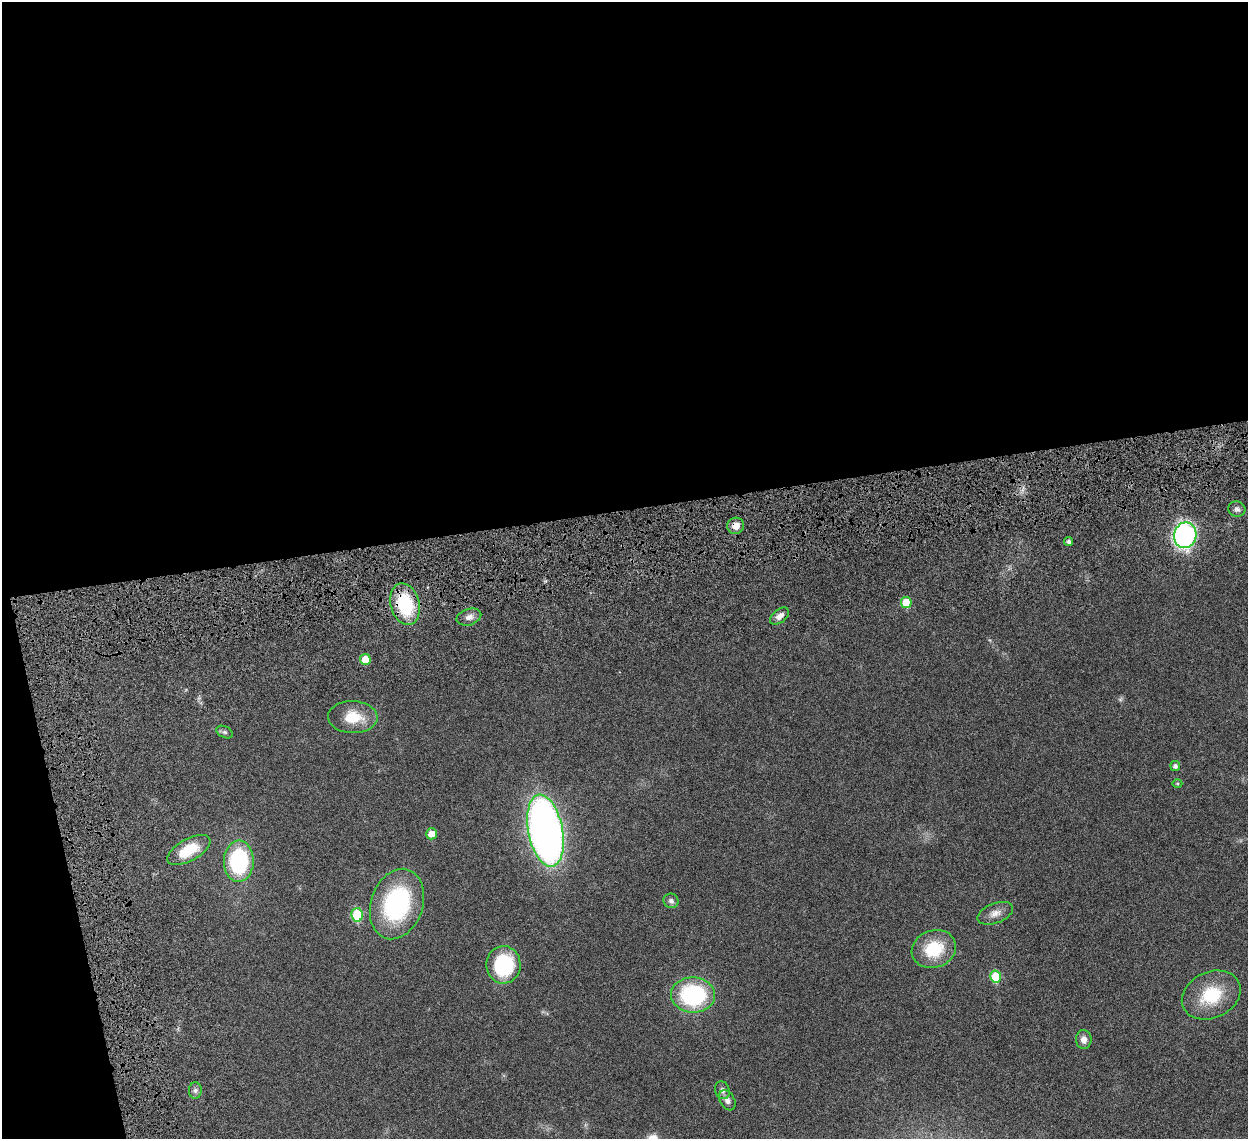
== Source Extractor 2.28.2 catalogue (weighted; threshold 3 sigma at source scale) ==
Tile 1 of 4 x 4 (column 1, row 1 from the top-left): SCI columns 88-1333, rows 3770-4906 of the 5157 x 5153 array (HDU 1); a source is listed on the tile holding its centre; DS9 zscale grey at full resolution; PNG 1250 x 1141 px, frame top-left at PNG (2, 2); each listed source drawn as its Kron ellipse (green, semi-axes under 4 px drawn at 4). Shown black and unused: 48% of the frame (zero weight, under 6 of 12 exposures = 7% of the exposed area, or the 3 px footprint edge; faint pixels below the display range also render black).
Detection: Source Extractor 2.28.2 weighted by HDU 2 'WHT'; one run over the whole footprint, this tile lists its part. Background 0.0352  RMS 0.0025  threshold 0.0103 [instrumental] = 3 sigma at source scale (4.09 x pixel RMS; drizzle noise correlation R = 1.36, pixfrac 0.8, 0.05/0.05 arcsec/px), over >= 5 px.
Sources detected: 31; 1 too faint to see at this stretch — neither listed nor drawn; the other 30 listed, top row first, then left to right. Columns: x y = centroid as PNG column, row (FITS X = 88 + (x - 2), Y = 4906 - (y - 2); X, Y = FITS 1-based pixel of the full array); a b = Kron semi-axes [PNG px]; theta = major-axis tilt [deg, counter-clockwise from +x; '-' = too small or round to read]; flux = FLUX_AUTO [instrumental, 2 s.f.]
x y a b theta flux
1237 509 9 7 -12 0.75
736 526 8 8 - 1.9
1185 535 13 11 79 44
1069 542 4 4 - 0.59
906 602 5 5 - 5.4
405 604 21 14 -74 14
779 616 11 6 38 1.3
469 617 13 8 17 1.3
365 659 5 5 - 2.9
353 717 25 16 -2 5.6
225 732 8 5 -26 0.52
1175 766 5 5 - 0.71
1177 784 5 3 - 0.23
545 831 36 17 -79 140
431 834 5 5 - 2.5
189 850 24 11 29 6.8
239 861 21 15 89 21
671 901 8 7 - 0.73
397 904 36 26 71 27
995 913 18 10 21 1.9
357 915 7 5 -79 9.6
934 949 22 18 19 8.8
503 965 19 17 -89 16
996 977 6 5 - 7.8
693 995 22 17 -4 23
1211 995 30 23 25 9.8
1084 1039 9 8 - 1.4
195 1090 8 6 88 0.71
722 1090 9 7 -72 0.82
727 1100 11 7 -59 1.2
Overlapping masked pixels (flux is a lower limit): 2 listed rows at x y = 736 526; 405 604